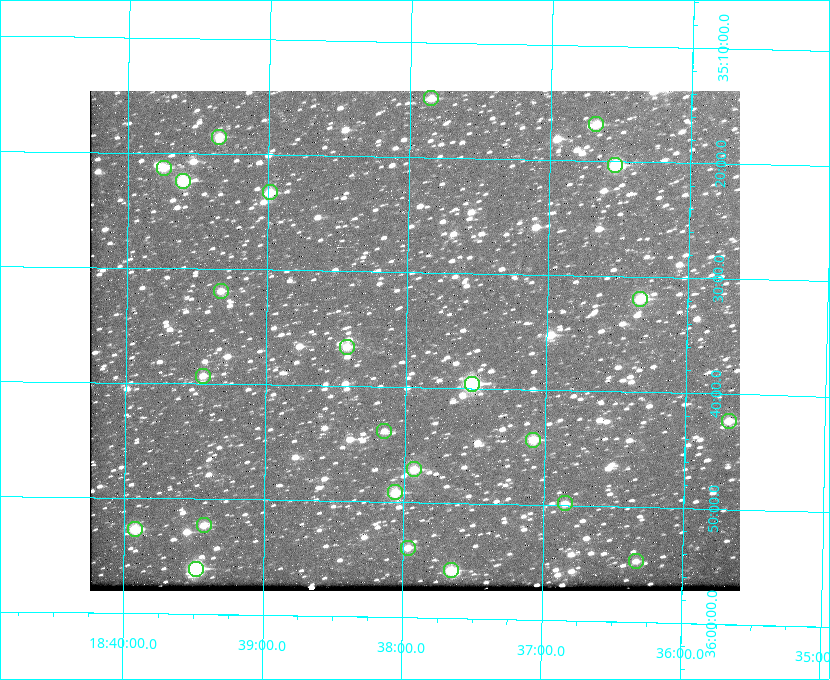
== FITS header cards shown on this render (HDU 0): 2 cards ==
NAXIS1  =                  650 / Width of table row in bytes
NAXIS2  =                  500 / Number of rows in table

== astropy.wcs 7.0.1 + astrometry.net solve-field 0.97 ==
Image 650 x 500 px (HDU 0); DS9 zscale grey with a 90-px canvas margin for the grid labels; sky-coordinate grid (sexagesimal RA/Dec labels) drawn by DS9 from the SOLVED WCS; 24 Tycho-2 reference stars matched to detected sources circled (green)
Header WCS: none
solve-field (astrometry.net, Tycho-2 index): SOLVED blind (the file carries no WCS)
Solved WCS: RA---TAN-SIP/DEC--TAN-SIP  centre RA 18:37:56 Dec +35:36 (279.49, +35.60 deg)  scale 5.22 arcsec/px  FOV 56.6' x 43.4'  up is +179 deg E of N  parity flipped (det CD > 0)
(file carries no celestial WCS; the grid is the blind solution)
Tycho-2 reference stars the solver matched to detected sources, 24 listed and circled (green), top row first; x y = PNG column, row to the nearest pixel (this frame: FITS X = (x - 90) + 1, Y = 500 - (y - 91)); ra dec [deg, ICRS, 3 dp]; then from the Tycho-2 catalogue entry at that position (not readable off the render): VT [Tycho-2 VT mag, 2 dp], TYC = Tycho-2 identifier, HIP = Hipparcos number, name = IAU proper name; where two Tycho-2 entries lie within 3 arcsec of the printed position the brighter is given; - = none
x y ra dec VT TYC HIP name
431 98 279.462 +35.247 10.59 2645-881-1 - -
596 124 279.169 +35.281 10.53 2645-756-1 - -
219 137 279.838 +35.309 10.90 2645-842-1 - -
615 165 279.134 +35.339 9.91 2645-980-1 - -
164 168 279.936 +35.355 10.62 2645-481-1 - -
183 181 279.902 +35.373 9.13 2645-567-1 - -
270 192 279.747 +35.388 10.29 2645-648-1 - -
221 291 279.832 +35.532 10.61 2645-711-1 - -
640 299 279.085 +35.532 9.84 2645-710-1 - -
347 347 279.606 +35.610 10.50 2645-565-1 - -
203 376 279.862 +35.655 10.83 2649-120-1 - -
472 384 279.382 +35.660 8.88 2649-136-1 91311 -
729 421 278.922 +35.705 10.37 2636-96-1 - -
384 431 279.537 +35.731 11.00 2649-31-1 - -
533 440 279.271 +35.739 10.27 2649-22-1 - -
414 469 279.483 +35.786 9.96 2649-1276-1 - -
395 492 279.516 +35.819 10.07 2649-1464-1 - -
565 503 279.212 +35.831 10.99 2649-1529-1 - -
204 525 279.857 +35.871 10.88 2649-1588-1 - -
135 529 279.981 +35.878 10.88 2649-1568-1 - -
408 548 279.492 +35.899 10.86 2649-1492-1 - -
636 561 279.083 +35.912 11.42 2649-1448-1 - -
196 569 279.871 +35.934 9.15 2649-1364-1 91485 -
451 570 279.414 +35.931 10.32 2649-1381-1 - -